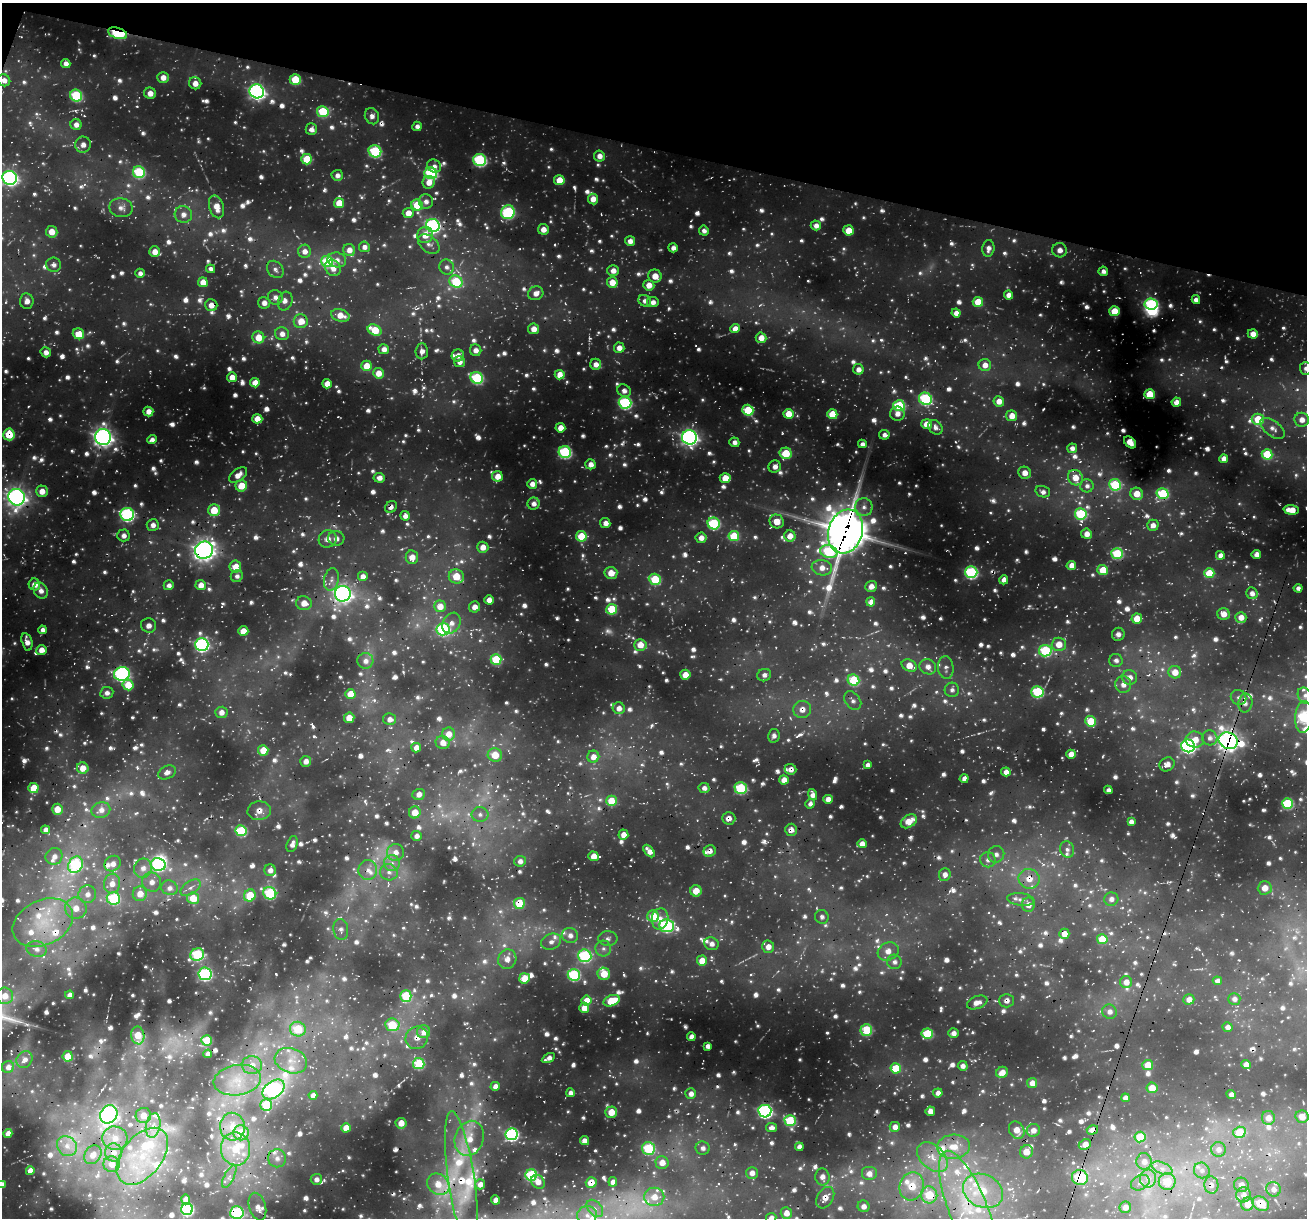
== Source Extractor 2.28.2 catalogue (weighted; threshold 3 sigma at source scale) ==
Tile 2 of 4 x 4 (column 2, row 1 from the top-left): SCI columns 1306-2610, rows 3774-4989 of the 5219 x 5239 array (HDU 1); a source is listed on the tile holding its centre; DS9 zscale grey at full resolution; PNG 1309 x 1220 px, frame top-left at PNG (2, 3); each listed source drawn as its Kron ellipse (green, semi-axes under 4 px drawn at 4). Shown black and unused: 12% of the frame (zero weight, under 3 of 5 exposures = <1% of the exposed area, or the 3 px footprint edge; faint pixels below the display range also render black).
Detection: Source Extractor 2.28.2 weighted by HDU 2 'WHT'; one run over the whole footprint, this tile lists its part. Background 0.319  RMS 0.03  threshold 0.137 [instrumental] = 3 sigma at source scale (4.5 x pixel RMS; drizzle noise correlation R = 1.50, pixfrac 1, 0.05/0.05 arcsec/px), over >= 5 px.
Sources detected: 1466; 15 too faint to see at this stretch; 2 inside a brighter object's white glare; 9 cosmic-ray / hot-pixel residue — neither listed nor drawn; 59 inside a brighter listed object's ellipse — not listed separately; of the other 1381, all 500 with FLUX_AUTO >= 13.2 (the completeness limit of this list) listed and drawn (881 fainter detections not listed), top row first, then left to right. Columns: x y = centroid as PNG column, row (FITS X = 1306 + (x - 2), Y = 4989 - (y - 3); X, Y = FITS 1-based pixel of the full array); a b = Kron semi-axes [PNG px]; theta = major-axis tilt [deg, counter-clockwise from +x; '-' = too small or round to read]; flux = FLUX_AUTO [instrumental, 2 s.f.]
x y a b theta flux
118 33 10 5 -19 230
66 63 5 4 - 17
163 77 6 5 - 24
4 80 6 6 - 20
295 80 5 5 - 100
195 83 6 6 - 22
257 91 7 7 - 880
150 93 6 5 - 23
76 95 6 5 - 200
323 112 6 5 - 130
372 116 8 7 - 16
76 124 5 5 - 17
417 126 5 4 - 14
311 129 6 5 - 16
83 145 8 8 - 20
375 151 6 6 - 220
599 156 5 5 - 23
307 159 5 5 - 82
480 160 6 6 - 350
434 166 7 6 - 15
139 172 6 5 - 210
431 173 6 6 - 300
337 175 5 5 - 17
10 178 7 7 - 770
559 180 5 5 - 54
429 182 6 6 - 30
593 199 5 5 - 27
426 201 7 7 - 16
339 203 5 5 - 44
417 205 6 5 - 70
216 207 12 7 -74 36
121 208 12 9 -11 23
508 212 7 6 - 290
408 213 5 5 - 31
183 214 9 8 - 21
816 225 5 5 - 19
433 226 7 6 - 560
543 229 5 5 - 24
848 230 5 5 - 49
704 231 5 4 - 14
52 232 6 5 - 30
425 235 8 7 - 34
630 241 5 5 - 19
429 244 12 8 -38 17
364 247 5 5 - 17
673 248 5 4 - 13
988 248 8 6 83 17
349 250 6 6 - 24
1060 250 7 7 - 20
304 251 6 6 - 22
154 252 5 5 - 27
337 260 9 7 -14 21
327 261 6 6 - 180
54 265 7 7 - 14
447 267 7 7 - 14
333 268 8 7 - 28
210 269 5 4 - 13
275 269 9 7 -49 14
613 270 5 5 - 23
1103 271 5 4 - 14
140 273 5 4 - 14
655 276 7 6 - 35
203 282 5 5 - 41
456 282 7 6 - 140
612 282 5 5 - 41
649 285 5 5 - 35
536 293 8 6 24 25
1008 295 4 4 - 23
275 297 7 7 - 17
1196 300 4 4 - 15
27 301 7 7 - 21
285 301 9 7 74 17
645 301 6 5 - 16
653 302 6 5 - 19
978 302 5 5 - 70
264 303 6 5 - 18
1151 304 6 5 - 330
211 305 6 6 - 23
1114 311 5 5 - 72
956 313 4 4 - 21
340 315 9 6 -16 42
301 321 7 7 - 43
533 329 5 5 - 30
735 329 5 4 - 30
375 330 7 5 -25 76
78 334 6 5 - 66
282 334 7 6 - 21
1253 334 5 4 - 31
258 337 6 6 - 50
761 338 5 5 - 34
619 348 5 5 - 24
384 349 5 5 - 20
476 350 6 5 - 17
422 351 8 6 85 16
46 352 5 5 - 16
458 355 6 6 - 16
459 362 5 5 - 17
596 364 6 5 - 19
985 365 6 6 - 28
366 366 5 5 - 50
1306 368 6 6 - 14
858 369 5 5 - 20
378 373 5 5 - 33
560 375 5 4 - 39
232 377 5 5 - 28
477 378 6 5 - 230
255 383 4 4 - 38
327 384 5 4 - 32
624 391 7 6 - 17
1150 394 5 5 - 88
925 399 6 6 - 290
999 401 5 5 - 28
1176 402 4 4 - 25
625 403 6 6 - 340
899 406 6 5 - 190
748 410 5 5 - 120
148 411 5 4 - 22
788 414 5 5 - 51
832 414 5 5 - 74
897 414 7 7 - 19
1012 416 5 5 - 32
257 419 5 4 - 30
1258 419 6 5 - 75
1302 420 7 7 - 26
926 424 5 5 - 37
935 427 8 6 -48 16
560 428 5 4 - 34
1273 428 14 7 -38 22
9 434 6 6 - 73
884 435 5 5 - 14
103 437 8 8 - 1500
689 437 7 7 - 1000
152 440 5 4 - 15
734 442 5 4 - 15
1130 442 7 5 -44 30
862 444 4 4 - 14
1072 448 5 5 - 15
565 452 6 6 - 310
786 453 6 5 - 72
1267 454 5 5 - 110
1223 459 4 4 - 22
590 464 5 5 - 21
775 467 6 6 - 19
1025 473 6 6 - 29
238 475 10 6 37 25
497 476 5 5 - 34
379 478 5 5 - 18
725 478 5 5 - 45
1075 478 8 7 - 42
532 484 5 5 - 22
1115 485 6 5 - 180
241 486 6 5 - 51
1087 486 6 6 - 13
42 491 6 5 - 29
1043 492 7 5 -17 16
1137 494 6 6 - 40
1163 494 6 5 - 170
17 497 8 8 - 1400
534 504 6 6 - 16
391 507 6 5 - 13
864 507 9 8 - 19
214 510 6 6 - 60
1291 510 7 5 -5 39
127 514 7 6 - 500
1081 514 6 5 - 200
405 516 5 4 - 18
777 521 7 7 - 37
605 523 5 4 - 21
714 523 6 5 - 220
153 525 6 6 - 19
1153 525 6 5 - 20
845 532 22 17 73 6200
1086 534 5 5 - 23
123 535 6 6 - 18
581 536 5 5 - 93
734 536 5 5 - 110
790 536 6 5 - 37
336 538 8 7 - 18
701 538 5 5 - 20
328 539 9 8 - 24
483 547 5 5 - 30
204 550 9 8 - 1700
829 551 8 6 -14 250
1117 554 5 5 - 180
1256 554 5 4 - 16
1220 555 4 4 - 20
412 557 7 6 - 28
1071 565 5 4 - 28
235 567 6 5 - 41
822 568 10 7 -9 30
1103 570 5 5 - 63
971 572 6 6 - 370
611 573 6 6 - 38
1209 573 5 5 - 84
237 576 6 6 - 14
363 576 5 5 - 23
456 577 7 7 - 62
331 579 11 7 79 18
655 579 6 5 - 100
1004 580 4 4 - 19
34 584 6 5 - 27
169 585 5 5 - 15
201 585 5 5 - 34
871 586 6 5 - 20
1298 588 4 4 - 14
41 591 8 6 -61 21
1252 593 6 5 - 15
343 594 8 8 - 1200
489 600 5 4 - 28
871 602 4 4 - 31
304 603 8 7 - 33
440 606 6 6 - 40
474 607 5 5 - 22
612 609 5 5 - 110
1224 614 6 6 - 27
1241 617 5 5 - 27
1137 618 5 5 - 43
451 623 11 8 59 23
149 625 7 7 - 14
443 629 6 6 - 290
42 630 4 4 - 15
243 631 5 5 - 47
1118 634 6 6 - 14
27 642 9 5 -75 23
1059 644 7 7 - 37
202 645 6 6 - 550
640 645 6 6 - 37
41 650 5 5 - 25
1045 651 6 6 - 200
496 659 5 5 - 130
1116 660 6 6 - 15
365 661 8 8 - 21
909 665 8 5 -26 40
928 667 8 7 - 20
946 668 11 7 -85 15
1175 672 6 6 - 41
122 674 8 7 - 610
685 675 5 5 - 28
764 675 7 6 - 14
1130 677 7 7 - 24
853 680 6 5 - 140
1123 684 8 8 - 24
128 685 5 5 - 55
952 690 7 7 - 13
1037 692 6 6 - 200
107 693 6 6 - 14
350 694 5 5 - 45
1305 696 8 6 -58 16
1239 697 8 7 - 14
853 701 10 7 -53 15
1245 703 9 7 80 16
619 708 6 5 - 21
802 709 9 8 - 25
221 712 6 6 - 19
1304 717 16 8 85 340
349 718 5 5 - 29
390 719 6 6 - 18
1090 721 5 5 - 79
449 734 6 6 - 36
774 736 7 5 77 14
1210 738 8 7 - 17
1195 740 9 8 - 37
1228 741 10 8 -26 1700
443 743 7 6 - 29
1188 746 7 6 - 690
416 748 5 4 - 25
263 750 5 5 - 46
1071 754 4 4 - 32
495 755 7 6 - 56
593 757 6 6 - 26
306 761 5 5 - 16
1167 764 8 6 34 23
868 765 4 4 - 14
83 768 6 5 - 33
790 769 6 5 - 16
167 772 9 6 25 14
1006 772 5 4 - 21
964 778 4 4 - 15
784 780 5 4 - 32
33 788 5 5 - 63
704 788 5 5 - 15
741 788 6 5 - 200
1108 790 4 4 - 15
419 794 6 5 - 20
812 795 6 4 -73 18
828 799 5 4 - 24
611 801 5 5 - 72
1287 803 5 5 - 190
810 804 5 4 - 13
57 809 5 5 - 30
101 810 9 7 14 20
259 811 11 9 5 25
415 812 6 5 - 44
480 814 8 7 - 14
729 818 6 6 - 18
909 821 9 6 34 42
1131 822 4 4 - 15
45 830 4 4 - 19
791 830 6 6 - 18
241 831 6 5 - 170
623 835 5 5 - 20
416 836 5 5 - 17
292 844 8 5 69 16
862 844 4 4 - 25
1067 849 8 7 - 15
649 851 7 4 -49 23
710 851 6 5 - 14
395 852 8 8 - 25
996 854 8 8 - 15
54 856 9 8 - 22
593 856 5 4 - 32
988 860 8 7 - 14
520 861 6 5 - 16
392 863 8 8 - 17
112 864 8 7 - 23
158 864 7 6 - 320
75 865 8 7 - 290
143 868 10 9 - 24
270 870 6 6 - 17
368 870 10 9 - 23
389 872 9 8 - 17
945 874 6 6 - 17
1029 879 10 10 - 37
152 882 10 9 - 24
112 884 10 8 81 33
169 888 8 7 - 19
191 888 11 6 33 16
1265 888 7 7 - 30
696 891 6 5 - 35
270 893 7 6 - 230
87 894 9 8 - 25
140 894 7 7 - 39
250 895 6 5 - 79
113 898 6 6 - 220
193 898 6 5 - 63
1021 899 14 6 -7 16
1111 899 7 6 - 14
519 903 5 5 - 76
1028 905 7 6 - 23
76 908 11 10 - 38
653 916 6 5 - 64
822 917 7 6 - 13
660 919 10 8 80 25
43 923 32 22 26 170
667 926 7 6 - 350
341 929 10 7 -83 15
1064 934 5 5 - 29
570 935 8 7 - 19
608 939 9 7 0 13
1102 939 5 5 - 70
551 942 10 7 21 18
711 944 7 6 - 18
768 947 6 6 - 25
603 948 8 7 - 13
37 949 10 7 -13 17
888 951 11 8 27 26
197 955 7 6 - 250
585 956 6 6 - 310
507 959 10 9 - 24
702 961 5 5 - 45
894 962 7 7 - 14
205 974 6 6 - 400
604 974 6 6 - 50
574 975 6 5 - 250
524 978 5 5 - 57
1217 981 5 4 - 14
1126 982 6 6 - 25
70 995 5 4 - 16
5 996 8 8 - 35
406 996 6 5 - 140
1189 999 5 5 - 21
1234 999 6 6 - 15
587 1001 5 5 - 44
611 1001 8 5 20 78
1007 1001 7 7 - 14
977 1003 10 6 21 22
584 1008 5 5 - 42
1110 1012 7 7 - 15
392 1025 7 6 - 110
1227 1027 5 5 - 15
298 1029 8 7 - 99
866 1030 6 5 - 120
423 1032 6 6 - 30
953 1033 5 4 - 16
927 1034 5 5 - 140
138 1035 9 6 -80 53
691 1037 4 4 - 20
417 1038 11 11 - 29
207 1040 5 5 - 87
708 1046 4 4 - 15
208 1054 4 4 - 14
68 1056 5 5 - 38
548 1058 7 4 29 18
24 1059 9 7 53 19
291 1061 17 12 -19 52
419 1064 5 5 - 150
1246 1064 4 4 - 23
252 1065 10 9 - 31
1148 1065 5 5 - 42
963 1066 5 5 - 16
8 1067 6 5 - 17
896 1068 5 5 - 76
1002 1072 6 5 - 27
237 1080 24 15 9 90
1032 1083 5 5 - 23
495 1086 4 4 - 17
1152 1088 5 5 - 39
274 1089 12 8 38 670
570 1093 4 4 - 14
938 1093 4 4 - 19
691 1094 5 5 - 19
1231 1094 5 4 - 14
313 1095 4 4 - 19
1125 1098 4 4 - 16
266 1105 6 5 - 110
765 1111 6 6 - 610
930 1111 5 4 - 17
611 1112 6 5 - 45
109 1114 9 8 - 660
143 1115 8 7 - 35
1302 1117 6 6 - 25
1268 1118 7 6 - 21
790 1121 5 5 - 170
401 1123 5 5 - 19
153 1125 12 7 79 28
232 1127 14 12 -87 59
895 1127 5 5 - 21
346 1128 4 4 - 32
771 1128 5 4 - 17
1017 1130 9 7 -61 29
1033 1130 6 6 - 20
1092 1130 6 4 16 23
1239 1132 6 5 - 67
8 1133 4 4 - 15
241 1133 8 7 - 85
511 1134 6 6 - 450
1140 1137 5 5 - 99
115 1138 12 12 - 45
469 1138 18 14 69 63
584 1141 5 4 - 17
1085 1144 6 5 - 29
67 1146 11 9 -48 27
799 1147 4 4 - 16
953 1147 16 12 5 59
703 1148 7 6 - 13
235 1149 16 14 -81 97
648 1149 6 6 - 170
1219 1149 7 7 - 15
113 1152 9 8 - 26
1026 1152 7 6 - 31
93 1155 10 8 53 30
142 1156 33 20 52 190
932 1157 18 11 -43 57
277 1158 9 9 - 19
1144 1161 8 7 - 20
662 1162 6 6 - 32
112 1164 8 8 - 35
1162 1168 11 5 -24 17
1202 1170 8 7 - 15
30 1171 4 4 - 26
752 1173 6 6 - 21
869 1173 8 7 - 23
531 1175 5 5 - 250
229 1176 12 5 63 14
822 1177 8 7 - 17
1080 1178 8 7 - 140
1148 1178 9 8 - 21
316 1179 5 5 - 16
462 1181 70 13 -82 200
1167 1181 8 8 - 57
538 1182 7 6 - 20
613 1182 5 4 - 17
591 1183 5 5 - 46
1140 1183 10 7 28 16
438 1184 12 10 -39 39
480 1184 5 5 - 21
2 1185 4 4 - 16
1211 1185 8 7 - 16
1241 1185 7 7 - 18
912 1186 14 12 73 67
1273 1189 7 7 - 19
983 1191 21 16 -26 100
929 1195 8 8 - 85
1243 1195 7 7 - 19
654 1197 10 9 - 37
825 1198 12 8 58 27
186 1199 5 4 - 15
496 1200 4 4 - 18
1261 1203 9 6 -27 86
1248 1204 6 6 - 34
864 1206 6 5 - 16
257 1207 14 8 -74 24
968 1207 60 19 -68 280
1125 1207 6 5 - 20
595 1208 10 6 -48 16
187 1209 6 6 - 270
237 1213 7 6 - 260
786 1213 6 5 - 25
587 1215 10 9 - 25
771 1218 5 5 - 22
Overlapping masked pixels (flux is a lower limit): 40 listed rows (the first 20) at x y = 118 33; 4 80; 456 282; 211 305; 9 434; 1163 494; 17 497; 391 507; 1081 514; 845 532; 204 550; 343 594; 802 709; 1228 741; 1071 754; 790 769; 259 811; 729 818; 791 830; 710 851
Isophote crosses this tile's border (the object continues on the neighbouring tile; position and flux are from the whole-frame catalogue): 8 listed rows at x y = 4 80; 10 178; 1306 368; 1305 696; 1304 717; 2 1185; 237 1213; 771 1218